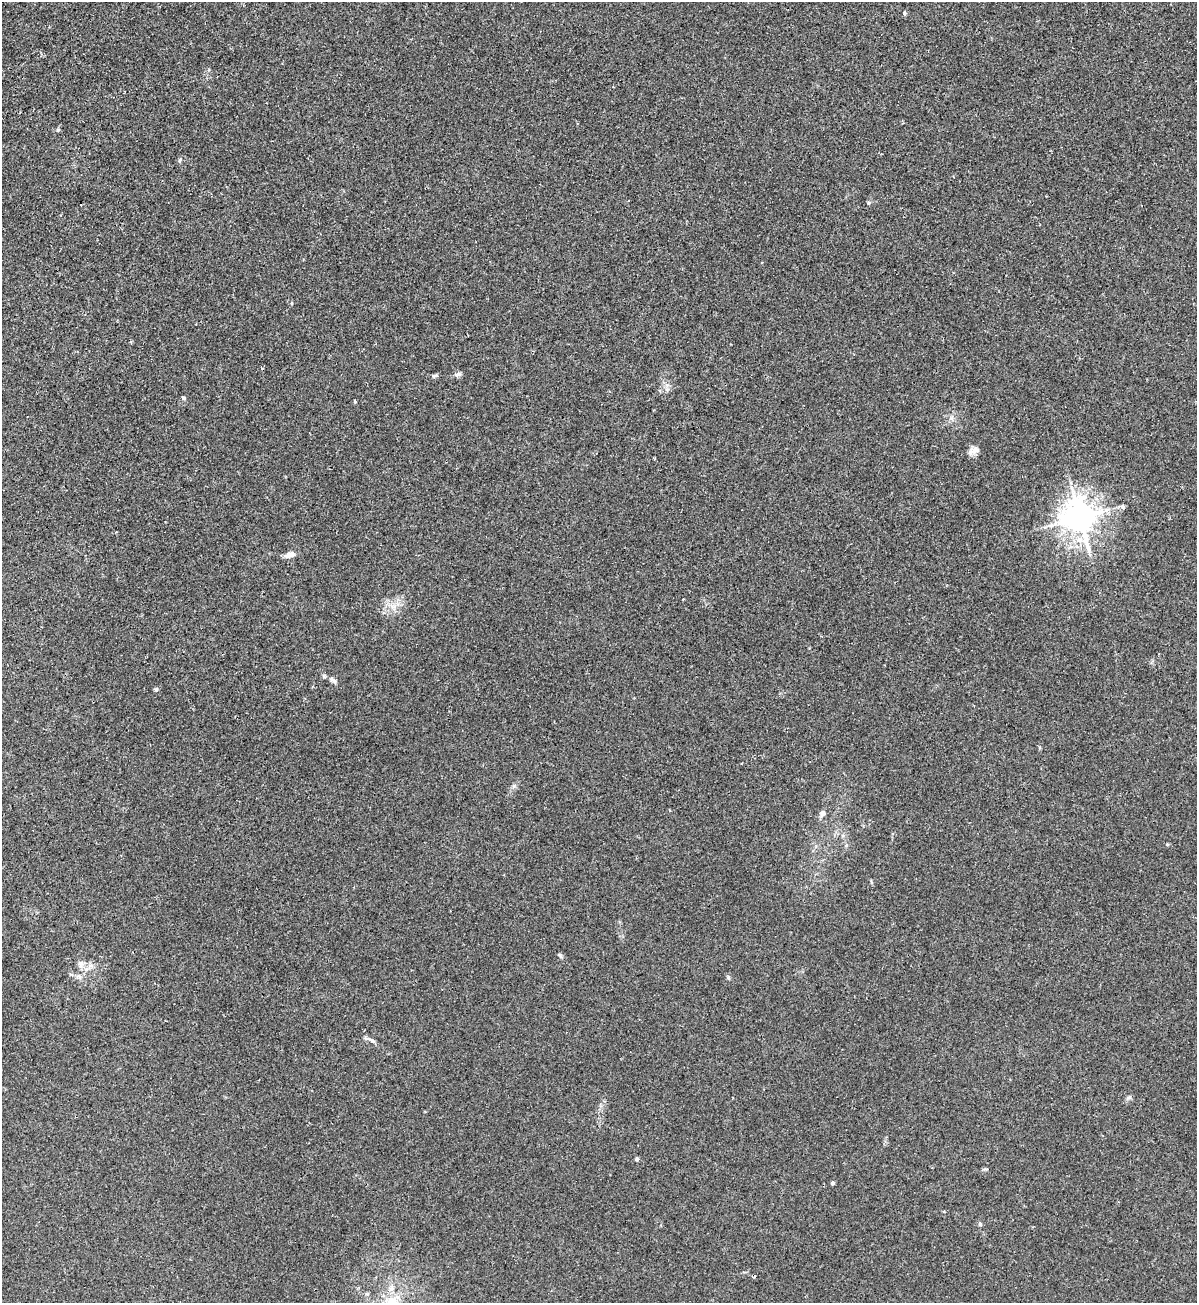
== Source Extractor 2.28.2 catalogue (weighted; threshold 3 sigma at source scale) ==
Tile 11 of 4 x 4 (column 3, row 3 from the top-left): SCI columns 2690-3884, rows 1312-2612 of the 5258 x 5228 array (HDU 1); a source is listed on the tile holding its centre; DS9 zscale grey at full resolution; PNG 1199 x 1305 px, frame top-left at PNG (2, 2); no overlay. Shown black and unused: <1% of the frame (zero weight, under 2 of 3 exposures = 2% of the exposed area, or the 3 px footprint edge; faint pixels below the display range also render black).
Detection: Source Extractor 2.28.2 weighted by HDU 2 'WHT'; one run over the whole footprint, this tile lists its part. Background 0.0154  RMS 0.0063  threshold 0.0285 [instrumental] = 3 sigma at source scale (4.5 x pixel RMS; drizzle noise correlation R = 1.50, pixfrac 1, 0.05/0.05 arcsec/px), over >= 5 px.
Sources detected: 24; all 24 listed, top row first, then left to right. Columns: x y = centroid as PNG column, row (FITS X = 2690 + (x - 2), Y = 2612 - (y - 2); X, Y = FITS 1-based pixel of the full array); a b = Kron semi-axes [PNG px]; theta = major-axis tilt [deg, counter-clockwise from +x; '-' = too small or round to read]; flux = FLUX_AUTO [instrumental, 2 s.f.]
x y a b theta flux
905 13 4 4 - 1.6
180 160 6 3 71 0.77
869 203 6 4 88 0.76
458 374 9 6 28 1.7
434 375 7 4 19 0.98
183 398 5 5 - 1.2
355 402 4 4 - 0.65
974 450 12 10 -9 3.5
1123 507 6 5 - 1.4
1080 517 10 9 - 1100
290 555 12 6 18 4.1
333 680 13 5 -35 2.2
156 689 5 5 - 0.85
822 813 8 6 73 2.1
1167 844 5 4 - 0.71
81 963 9 6 15 2.2
728 978 6 4 -70 0.93
372 1041 7 5 -48 1.6
1129 1097 6 5 - 1.2
637 1159 4 4 - 1.5
833 1183 4 3 - 1.4
980 1224 6 5 - 1
391 1289 8 6 68 2.5
392 1301 16 11 -20 9.1
Isophote crosses this tile's border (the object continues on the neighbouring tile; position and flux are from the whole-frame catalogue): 1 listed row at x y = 392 1301
Unlisted compact peaks at least as high as the median listed source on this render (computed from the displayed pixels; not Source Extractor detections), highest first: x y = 514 786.